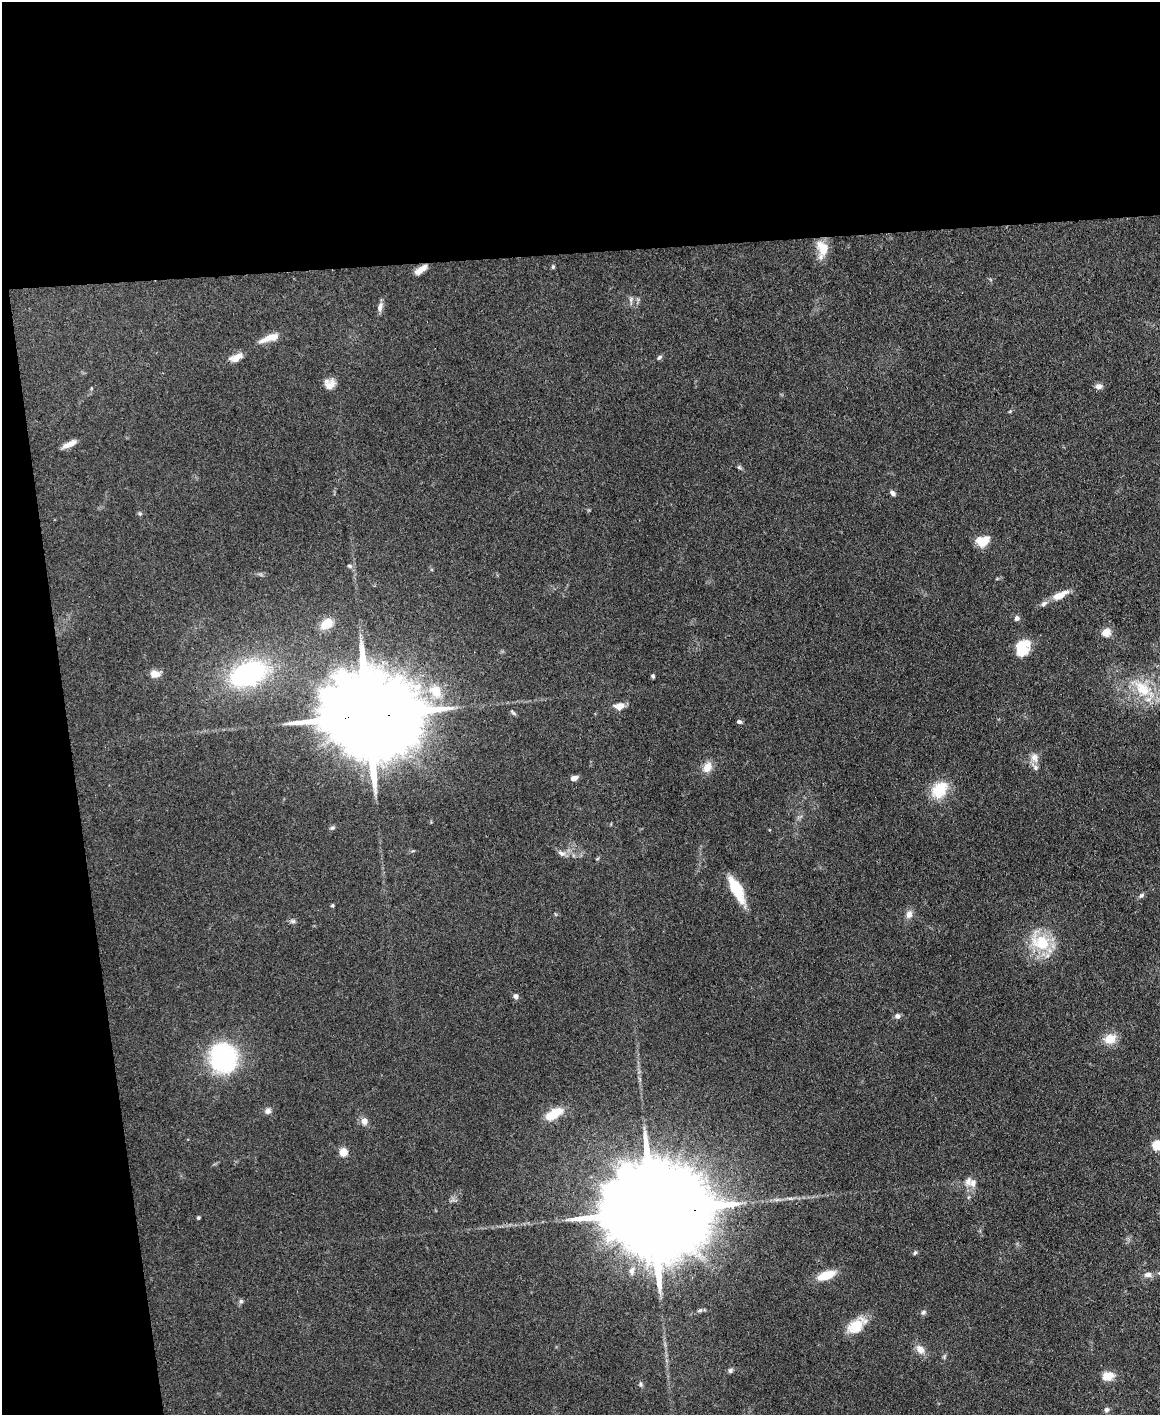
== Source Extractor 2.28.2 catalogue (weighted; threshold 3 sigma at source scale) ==
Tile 1 of 4 x 3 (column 1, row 1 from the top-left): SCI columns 1-1158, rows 3070-4482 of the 4631 x 4616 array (HDU 1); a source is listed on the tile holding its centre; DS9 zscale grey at full resolution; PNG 1162 x 1417 px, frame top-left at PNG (2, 2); no overlay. Shown black and unused: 23% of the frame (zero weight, under 3 of 4 exposures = <1% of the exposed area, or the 3 px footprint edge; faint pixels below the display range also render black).
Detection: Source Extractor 2.28.2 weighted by HDU 2 'WHT'; one run over the whole footprint, this tile lists its part. Background 0.133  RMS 0.0076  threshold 0.0342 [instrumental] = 3 sigma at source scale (4.5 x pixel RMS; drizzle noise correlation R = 1.50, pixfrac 1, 0.05/0.05 arcsec/px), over >= 5 px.
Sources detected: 74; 5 inside a brighter listed object's ellipse — not listed separately; the other 69 listed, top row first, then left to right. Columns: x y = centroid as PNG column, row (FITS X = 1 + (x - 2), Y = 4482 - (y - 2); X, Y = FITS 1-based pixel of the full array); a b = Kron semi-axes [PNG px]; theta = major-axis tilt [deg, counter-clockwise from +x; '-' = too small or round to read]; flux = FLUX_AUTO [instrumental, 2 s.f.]
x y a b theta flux
823 248 21 13 -64 13
553 267 5 4 - 0.94
418 271 12 8 27 4.5
631 299 7 5 80 1.9
380 307 12 7 71 3.6
271 338 21 7 18 13
659 357 8 5 44 1.6
236 358 16 8 23 7.9
330 385 14 11 43 7.2
1099 386 9 7 1 3.3
1010 411 6 3 19 0.85
69 444 18 6 26 5.8
739 467 6 5 - 1.3
893 493 7 5 -42 2.5
140 514 6 5 - 1.2
983 541 14 10 13 13
350 566 7 5 -16 1.6
1060 595 18 7 27 11
1017 618 7 6 - 2.2
327 624 13 9 36 12
1106 633 5 5 - 17
1022 651 25 11 51 15
155 674 12 9 -1 6.3
248 674 35 22 22 120
653 676 5 4 - 1.3
1143 689 30 18 -41 30
435 691 23 17 -56 21
619 706 13 9 9 6
513 712 9 4 -47 1.4
367 716 34 20 1 18000
739 722 6 5 - 1.7
1034 757 13 10 -84 5.6
707 767 13 10 63 8.2
574 778 7 5 18 4.7
940 790 22 15 48 23
332 828 8 4 21 1.5
561 853 11 7 -27 3.3
736 889 26 9 -62 32
1141 895 7 6 - 2
332 906 4 4 - 0.98
909 914 10 7 72 4.8
293 921 6 6 - 1.8
1041 942 28 20 -38 33
516 996 6 6 - 2.6
897 1016 7 6 - 2.6
1110 1039 13 10 25 12
223 1058 33 29 -80 84
268 1111 8 8 - 3.1
554 1114 22 10 31 17
364 1121 9 8 - 5
1157 1145 5 5 - 50
343 1152 5 5 - 25
973 1183 12 10 77 5.3
969 1197 6 4 70 1
651 1212 50 21 3 30000
198 1218 3 3 - 1.5
915 1253 6 5 - 1.1
632 1271 12 6 81 3.6
826 1275 18 8 20 17
1148 1275 11 7 -1 4
241 1301 6 5 - 1.4
700 1310 7 4 19 1.3
923 1312 7 6 - 1.8
855 1326 23 16 37 16
920 1349 12 9 -41 6.4
730 1371 7 6 - 1.7
1108 1376 14 10 24 9.4
641 1384 7 4 -89 1.3
1106 1409 7 6 - 2.1
Overlapping masked pixels (flux is a lower limit): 2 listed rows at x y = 367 716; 651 1212
Isophote crosses this tile's border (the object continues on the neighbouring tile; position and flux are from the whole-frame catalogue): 1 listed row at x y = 1157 1145